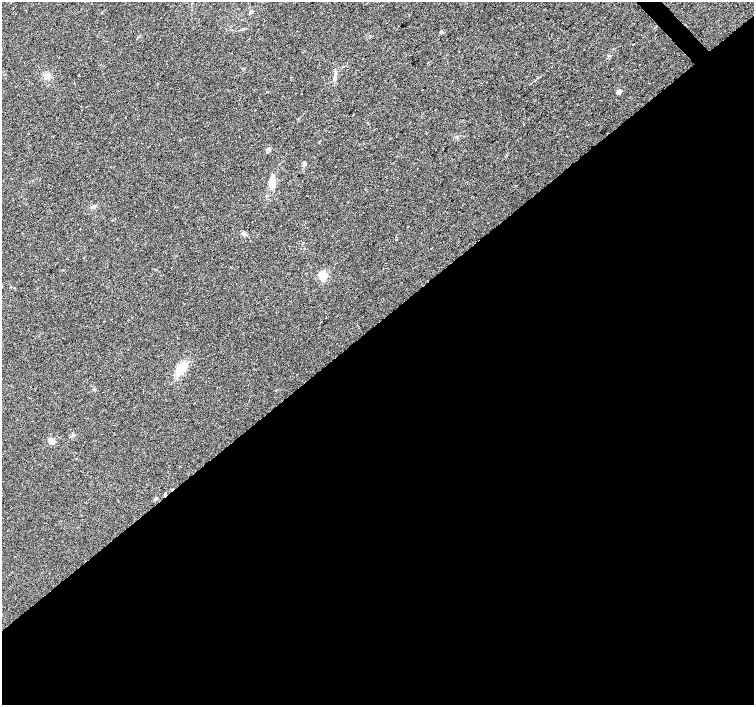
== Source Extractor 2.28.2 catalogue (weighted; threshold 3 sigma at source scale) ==
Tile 15 of 4 x 4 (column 3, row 4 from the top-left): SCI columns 3009-4511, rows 212-1617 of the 6013 x 5980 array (HDU 1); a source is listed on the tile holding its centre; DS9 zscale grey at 2 x 2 block average (1 PNG px = mean of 2 x 2 image px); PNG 756 x 707 px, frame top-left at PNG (2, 2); no overlay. Shown black and unused: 55% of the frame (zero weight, under 2 of 3 exposures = <1% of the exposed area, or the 3 px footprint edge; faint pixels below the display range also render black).
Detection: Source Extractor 2.28.2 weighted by HDU 2 'WHT'; one run over the whole footprint, this tile lists its part. Background 0.0373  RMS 0.0076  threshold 0.0343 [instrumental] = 3 sigma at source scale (4.5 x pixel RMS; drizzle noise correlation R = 1.50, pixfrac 1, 0.0396/0.0396 arcsec/px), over >= 5 px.
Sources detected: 12; all 12 listed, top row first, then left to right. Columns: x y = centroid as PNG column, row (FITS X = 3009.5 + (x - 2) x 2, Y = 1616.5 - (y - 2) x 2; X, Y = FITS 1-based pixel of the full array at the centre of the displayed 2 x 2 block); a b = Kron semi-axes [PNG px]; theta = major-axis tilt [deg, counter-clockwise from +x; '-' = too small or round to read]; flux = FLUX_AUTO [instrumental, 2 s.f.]
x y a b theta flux
441 32 3 3 - 2.9
633 44 2 2 - 1.6
47 76 7 6 - 8.4
334 79 5 4 - 3.2
619 92 3 2 - 18
304 164 4 2 - 2
272 183 11 6 -74 14
243 234 5 3 - 2.9
323 276 3 3 - 140
181 369 13 7 55 36
51 441 6 5 - 8.3
156 499 5 3 - 2.4
Diffuse or blended objects may show on this block-average render without a row.